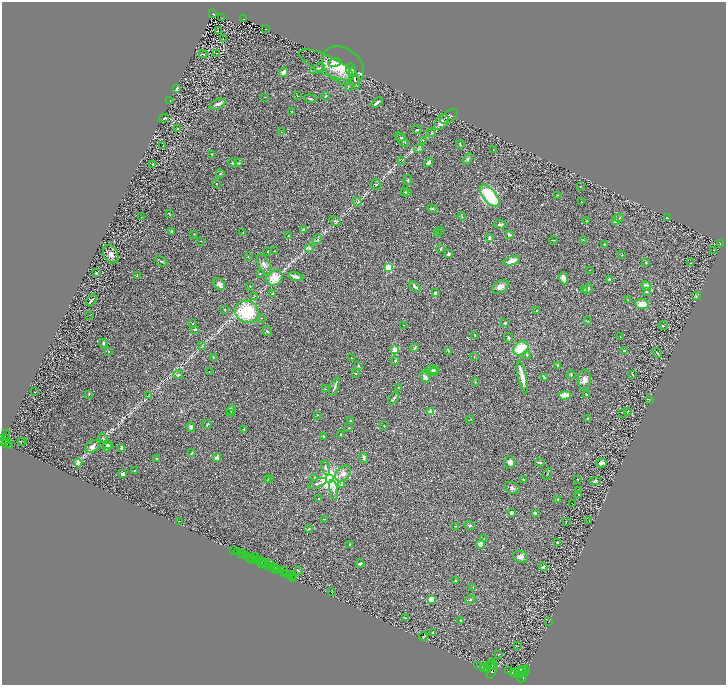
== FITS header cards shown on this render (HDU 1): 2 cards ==
NAXIS1  =                 1448
NAXIS2  =                 1366

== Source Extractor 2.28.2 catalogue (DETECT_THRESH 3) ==
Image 1448 x 1366 px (HDU 1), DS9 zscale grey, zoomed out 1/2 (1 PNG px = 2 x 2 image px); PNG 728 x 687 px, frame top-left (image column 1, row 1366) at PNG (2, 2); each listed source drawn as its Kron ellipse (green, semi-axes under 4 px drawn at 4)
Background 0.391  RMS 0.028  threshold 0.0844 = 3 sigma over >= 5 px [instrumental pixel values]
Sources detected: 335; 36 cannot appear on this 1/2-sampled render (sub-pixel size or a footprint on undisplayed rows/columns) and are neither listed nor drawn; the other 299 listed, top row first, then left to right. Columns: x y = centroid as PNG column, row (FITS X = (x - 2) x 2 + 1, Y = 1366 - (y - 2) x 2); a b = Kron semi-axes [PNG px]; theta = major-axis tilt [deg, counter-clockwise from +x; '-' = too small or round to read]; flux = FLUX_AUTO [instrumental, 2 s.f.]
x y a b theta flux
213 14 3 2 - 91
222 18 2 1 - 1.2
244 19 3 2 - 82
266 29 2 1 - 1.4
218 30 2 1 - 21
223 39 2 1 - 1.5
217 53 3 1 - 2.3
203 54 4 2 - 3.3
335 63 6 4 19 44
327 65 30 9 -26 60
343 66 23 17 -36 150
317 69 8 2 32 6.3
351 70 7 4 -78 37
283 72 5 3 - 28
354 78 11 3 -73 20
348 86 2 2 - 2.3
176 89 3 2 - 16
297 96 2 1 - 1.4
325 96 4 3 - 5
265 97 2 1 - 1.5
311 99 6 2 -6 6.3
170 101 3 2 - 3.3
377 102 6 2 41 13
217 104 8 4 23 18
292 112 3 3 - 3.4
449 116 10 5 36 16
164 118 5 2 - 4.1
441 122 9 6 52 35
177 128 2 2 - 3.1
417 130 4 2 - 4.5
281 132 2 2 - 2
431 133 4 2 - 4.4
401 137 4 3 - 7.3
402 140 8 4 -49 15
423 140 3 2 - 2.8
460 144 4 2 - 6.9
163 145 2 1 - 3.2
419 149 5 3 - 7.3
493 150 3 1 - 1.6
212 154 3 2 - 2.6
467 159 6 3 58 7.9
402 160 3 2 - 2.8
232 163 4 3 - 4.4
239 163 3 3 - 5
429 163 5 3 - 18
153 164 2 1 - 2.3
220 174 4 2 - 4.2
408 180 5 2 - 4.6
216 184 2 1 - 3.5
376 184 5 4 - 7.8
580 186 2 1 - 1.9
405 192 4 3 - 6.4
408 192 3 2 - 2.6
557 195 2 2 - 3.9
490 196 13 6 -50 280
357 202 4 2 - 4
581 202 2 2 - 2.6
432 209 5 3 - 5.2
169 214 4 2 - 4.8
462 216 4 1 - 3.4
142 217 4 1 - 2
619 218 5 4 - 8.5
667 218 2 2 - 37
335 221 6 3 -35 6.7
587 221 2 2 - 2.6
615 222 4 3 - 10
500 224 6 3 -1 12
303 229 4 4 - 7.6
440 230 3 2 - 3.1
171 232 4 3 - 5.7
243 232 3 2 - 2
437 233 3 2 - 4.2
194 234 3 2 - 3
509 234 3 3 - 11
289 236 4 3 - 5.1
489 238 3 2 - 16
317 239 5 2 - 6
554 240 4 1 - 2.5
583 240 3 2 - 3.1
201 241 2 2 - 1.5
604 244 3 3 - 3.1
720 244 4 2 - 2.8
309 248 4 4 - 12
440 249 3 2 - 3.1
713 250 2 1 - 1.4
268 251 3 2 - 1.9
274 251 2 1 - 1.6
111 254 10 7 -61 24
449 254 4 3 - 15
622 255 3 2 - 2.1
248 257 2 2 - 2.1
161 261 7 2 -33 6.4
512 261 8 4 20 38
691 262 2 1 - 25
646 263 2 2 - 3.5
264 265 11 5 -61 23
389 267 3 3 - 480
590 270 2 1 - 1.5
96 273 2 2 - 8.5
260 273 2 2 - 1.9
137 275 4 2 - 2.6
296 277 8 3 -13 20
274 278 9 7 32 75
564 278 6 4 -69 29
609 280 2 2 - 35
219 284 6 5 - 27
250 286 2 2 - 2.3
646 286 5 4 - 27
415 287 7 3 -45 12
500 287 9 5 31 26
588 289 5 3 - 11
585 290 3 2 - 3.5
646 292 2 2 - 13
435 293 2 2 - 9.3
273 294 3 3 - 7.6
254 296 3 2 - 2.5
696 296 4 3 - 4.2
91 300 7 3 51 8.4
628 300 3 2 - 3.5
642 304 7 5 -7 79
225 309 3 2 - 3.8
537 311 3 2 - 4.9
247 312 12 11 - 280
89 315 2 1 - 1
261 318 2 2 - 3.4
587 321 3 2 - 2.9
505 323 3 3 - 7.2
193 324 2 2 - 6.3
404 325 2 1 - 4.1
663 326 5 3 - 7.5
195 329 4 2 - 8.1
267 331 5 3 - 5.3
475 335 3 2 - 3.9
620 337 2 2 - 1.8
508 338 5 3 - 5.5
103 343 4 2 - 7.9
202 345 3 2 - 2.8
415 348 4 2 - 5.4
521 348 8 6 34 140
395 350 3 2 - 170
109 351 3 2 - 3
449 351 4 2 - 3.5
624 351 3 2 - 3.2
657 353 5 2 - 3.1
527 355 4 3 - 5.9
474 357 3 2 - 2.9
213 358 3 2 - 2.1
351 358 3 2 - 2
395 361 4 3 - 6.1
358 365 3 2 - 4.3
557 365 2 2 - 3.8
433 370 7 3 -10 13
209 372 2 1 - 1.4
433 372 4 3 - 16
356 373 2 2 - 3.9
632 374 4 1 - 3.4
178 375 5 3 - 8.2
571 375 4 2 - 5.4
425 377 6 3 -62 16
522 377 17 4 -78 49
544 377 4 3 - 4.2
584 380 10 6 81 30
475 382 3 2 - 2.3
335 387 10 3 67 15
398 387 2 2 - 2
325 389 4 2 - 2.9
34 392 2 1 - 1.6
89 394 3 2 - 2.8
586 394 3 2 - 3.5
149 395 3 3 - 4.3
565 395 6 4 5 65
394 398 7 3 56 8.5
649 399 3 2 - 2.1
232 410 5 3 - 8
628 411 3 2 - 3
431 412 2 2 - 150
623 413 2 1 - 6
231 414 3 3 - 3.6
317 415 3 2 - 2.4
588 418 3 2 - 8.4
350 420 2 2 - 14
470 420 4 1 - 1.6
207 424 4 2 - 6
384 426 2 2 - 2.9
191 427 4 4 - 14
349 428 3 2 - 2.3
244 429 2 2 - 15
6 434 5 2 - 55
341 434 3 2 - 6.8
324 436 4 2 - 3.9
103 438 5 2 - 3.4
6 440 4 3 - 820
23 441 2 1 - 6
3 442 3 2 - 760
21 442 2 1 - 2.7
7 444 3 2 - 290
108 444 5 3 - 7.7
9 445 3 2 - 260
92 446 8 5 31 27
107 447 4 3 - 18
122 448 2 2 - 23
192 453 4 3 - 4
217 457 4 3 - 25
157 458 2 2 - 2.5
364 458 5 3 - 9.3
510 462 6 5 - 22
540 462 5 2 - 7.9
78 463 4 3 - 37
601 463 5 3 - 24
325 468 7 3 -74 8.6
134 471 2 2 - 3.4
343 473 9 6 46 40
123 474 3 2 - 16
547 474 6 2 58 3.6
314 477 3 2 - 2.5
270 478 3 2 - 2.3
268 479 3 1 - 2.3
329 479 4 4 - 5400
524 479 3 2 - 2.9
577 479 2 2 - 2.6
595 481 6 4 -4 8.7
318 483 9 3 20 12
341 484 4 3 - 4.7
512 488 8 5 -26 15
334 490 10 3 -79 12
578 491 3 2 - 2.9
579 495 4 3 - 5.9
319 498 2 1 - 2
558 499 3 3 - 2.7
572 503 2 1 - 1.9
511 513 4 4 - 9.7
535 513 3 3 - 8.4
324 519 4 2 - 2.4
180 521 2 1 - 18
589 521 2 1 - 1.2
566 522 2 1 - 2.5
470 525 5 3 - 6.1
456 526 2 2 - 2.3
309 529 4 2 - 4.6
484 538 2 1 - 1.7
557 542 4 3 - 6.9
349 544 3 2 - 3.3
480 544 4 3 - 37
234 550 2 1 - 72
238 552 3 2 - 170
242 554 3 2 - 1100
246 555 4 2 - 150
250 557 3 1 - 73
254 557 3 2 - 290
520 557 7 5 -22 22
252 559 4 1 - 52
259 559 2 1 - 380
255 560 2 2 - 770
262 561 2 1 - 120
261 563 2 1 - 250
264 563 3 2 - 210
266 563 3 1 - 91
269 563 2 1 - 770
360 563 4 2 - 12
268 566 2 2 - 250
271 567 4 2 - 670
275 567 3 2 - 850
543 567 4 2 - 11
278 569 2 2 - 470
276 570 2 1 - 210
284 571 3 2 - 40
298 571 4 2 - 3.9
284 573 2 2 - 640
287 574 2 1 - 590
292 575 2 1 - 23
289 576 3 2 - 630
293 578 3 1 - 54
455 581 3 2 - 8.9
473 587 3 2 - 2.7
332 592 2 1 - 2.5
431 599 3 3 - 230
470 600 5 3 - 7.9
405 618 3 2 - 4.6
461 620 4 2 - 4.2
549 621 2 1 - 1.2
433 633 2 2 - 15
424 637 4 2 - 3
518 646 3 2 - 1.7
499 654 3 2 - 3.8
491 665 6 2 49 2900
478 666 3 1 - 150
493 666 4 1 - 2200
483 667 4 2 - 3200
485 668 4 4 - 6400
488 670 3 2 - 2200
492 670 9 4 64 4500
508 671 2 1 - 130
520 671 5 2 - 3400
523 671 7 2 49 2600
526 671 3 2 - 640
513 673 3 2 - 2500
515 673 4 3 - 4900
518 675 4 2 - 2600
523 676 7 3 61 3000
At the frame edge (FLAGS 8, measured only in part): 1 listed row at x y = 3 442
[36 sub-pixel or undisplayed-footprint detections neither listed nor drawn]